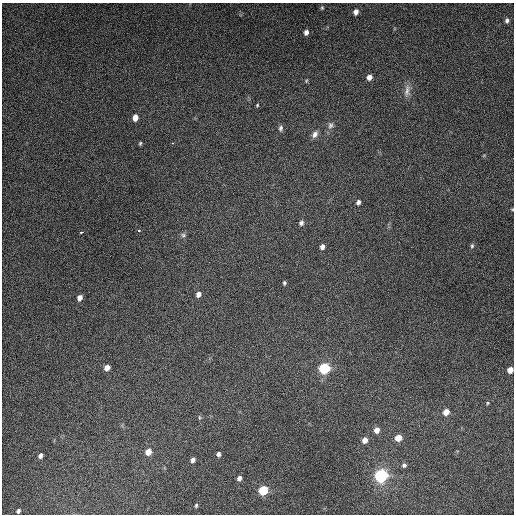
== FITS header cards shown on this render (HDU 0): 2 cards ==
NAXIS1  =                  512
NAXIS2  =                  512

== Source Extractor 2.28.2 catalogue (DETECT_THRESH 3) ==
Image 512 x 512 px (HDU 0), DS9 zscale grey, 1 PNG px = 1 image px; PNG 516 x 516 px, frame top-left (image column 1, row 512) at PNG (2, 3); no overlay
Background 4810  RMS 300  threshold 911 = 3 sigma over >= 5 px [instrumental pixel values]
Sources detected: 44; all 44 listed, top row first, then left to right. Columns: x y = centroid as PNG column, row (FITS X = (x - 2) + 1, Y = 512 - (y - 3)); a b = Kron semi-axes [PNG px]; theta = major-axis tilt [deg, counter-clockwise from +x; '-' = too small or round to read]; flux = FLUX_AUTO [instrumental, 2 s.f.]
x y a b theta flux
322 8 6 5 - 2.9e+04
356 12 6 5 - 1.0e+05
507 21 5 4 - 4.8e+04
306 32 6 5 - 8.3e+04
369 77 5 5 - 1.2e+05
306 81 5 4 - 2.2e+04
407 91 19 7 87 1.3e+05
257 105 4 3 - 2.1e+04
135 118 6 5 - 1.6e+05
330 125 9 7 75 7.8e+04
281 128 8 5 88 5.2e+04
315 134 10 6 55 9.3e+04
140 143 5 4 - 2.7e+04
172 143 3 3 - 1.6e+04
358 202 5 4 - 5.4e+04
512 209 5 3 - 1.7e+04
301 223 7 6 - 5.7e+04
138 231 3 3 - 5.0e+04
81 232 3 2 - 2.3e+04
183 235 7 6 - 4.7e+04
472 246 6 5 - 3.6e+04
322 247 6 5 - 7.8e+04
284 283 4 4 - 3.2e+04
198 294 6 5 - 9.2e+04
80 298 5 5 - 1.1e+05
107 367 5 5 - 1.5e+05
324 368 8 7 - 1.1e+06
510 370 5 5 - 1.6e+05
488 403 5 4 - 2.2e+04
446 412 6 5 - 1.9e+05
199 417 7 3 -89 2.7e+04
377 430 6 5 - 1.3e+05
398 438 6 5 - 2.3e+05
365 440 6 5 - 1.2e+05
148 452 6 6 - 1.9e+05
218 454 6 4 89 5.2e+04
40 456 5 4 - 6.7e+04
193 460 5 4 - 7.1e+04
404 465 6 5 - 4.6e+04
381 476 10 9 - 1.6e+06
239 478 5 4 - 6.1e+04
263 490 7 6 - 6.9e+05
196 506 5 3 - 2.8e+04
18 511 4 3 - 4.0e+04
At the frame edge (FLAGS 8, measured only in part): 2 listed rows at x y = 512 209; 510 370